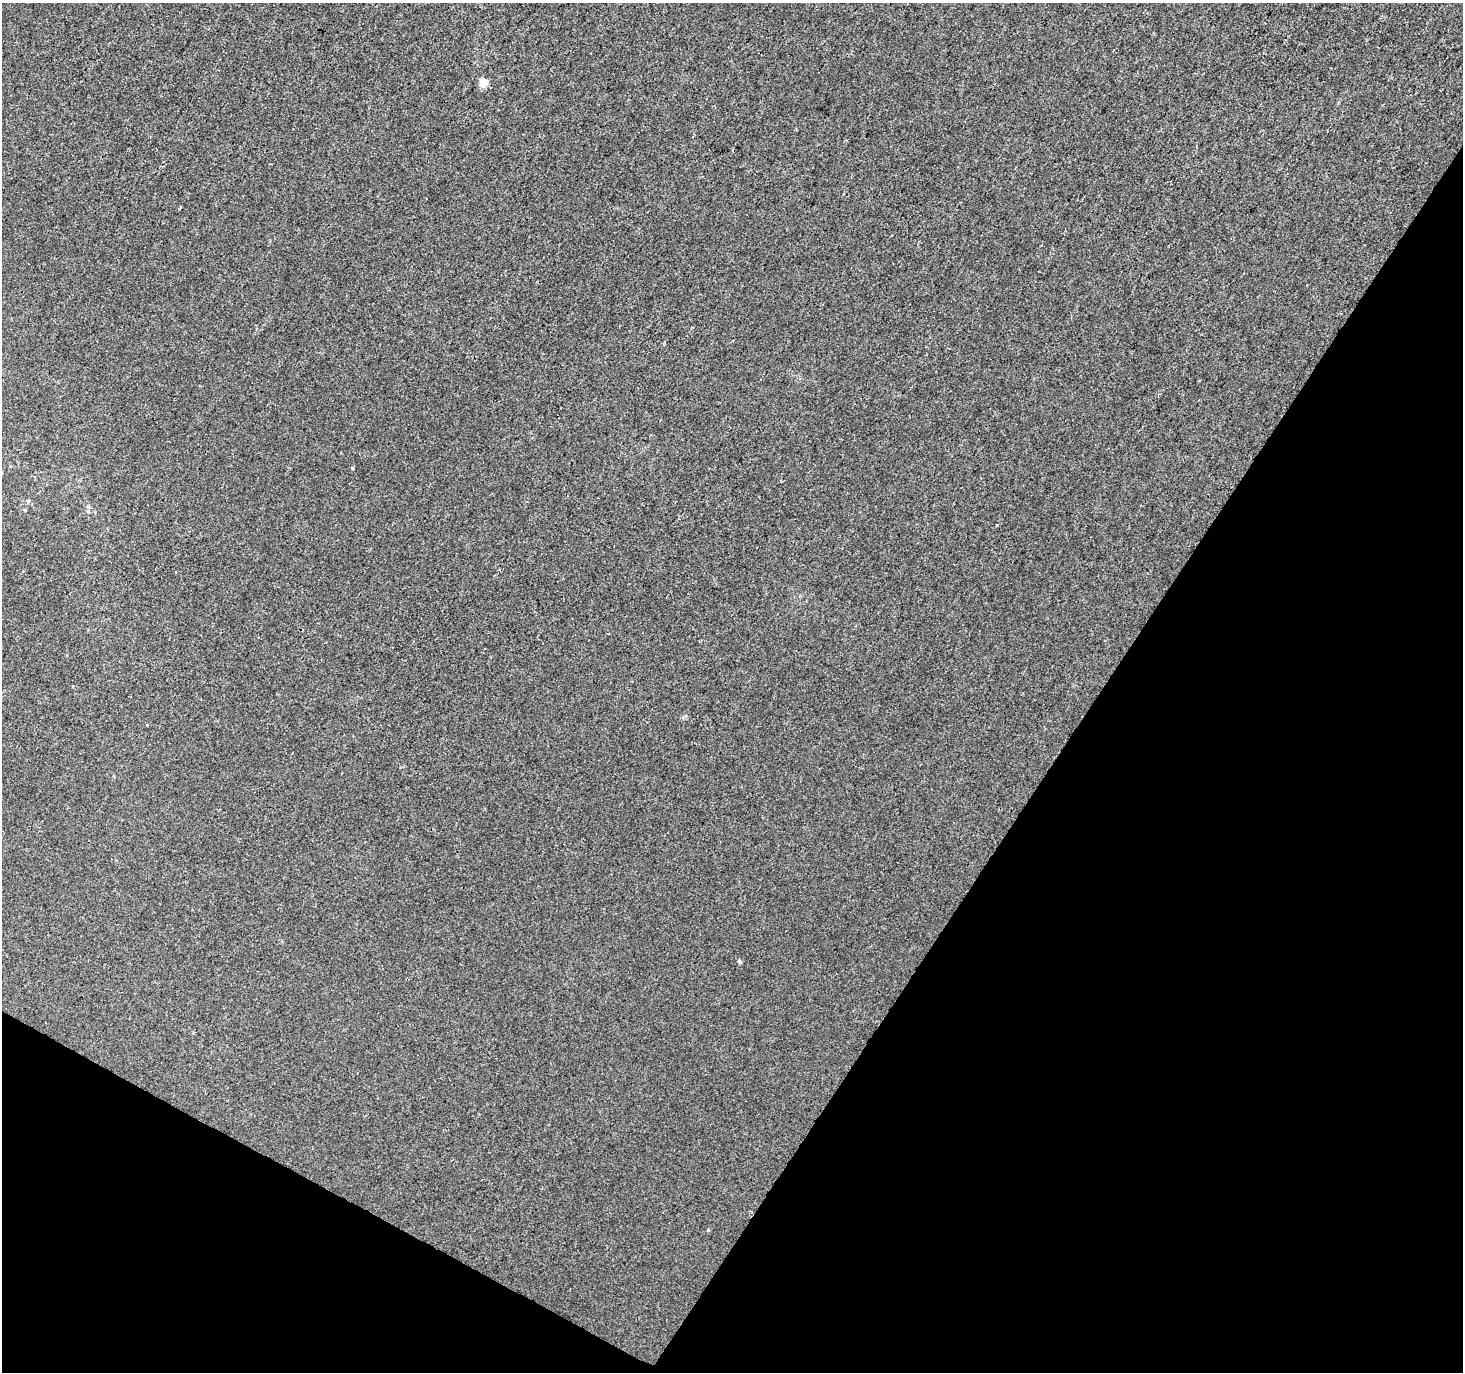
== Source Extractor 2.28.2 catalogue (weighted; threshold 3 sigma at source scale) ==
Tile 15 of 4 x 4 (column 3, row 4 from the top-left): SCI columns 2933-4393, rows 261-1630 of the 5856 x 5932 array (HDU 1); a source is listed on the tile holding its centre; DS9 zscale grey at full resolution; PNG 1465 x 1374 px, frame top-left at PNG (2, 3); no overlay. Shown black and unused: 31% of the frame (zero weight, under 3 of 4 exposures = <1% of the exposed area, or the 3 px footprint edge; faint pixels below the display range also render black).
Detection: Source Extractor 2.28.2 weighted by HDU 2 'WHT'; one run over the whole footprint, this tile lists its part. Background 0.0017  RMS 0.003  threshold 0.0137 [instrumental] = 3 sigma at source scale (4.5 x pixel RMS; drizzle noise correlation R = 1.50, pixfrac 1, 0.0396/0.0396 arcsec/px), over >= 5 px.
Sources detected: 5; all 5 listed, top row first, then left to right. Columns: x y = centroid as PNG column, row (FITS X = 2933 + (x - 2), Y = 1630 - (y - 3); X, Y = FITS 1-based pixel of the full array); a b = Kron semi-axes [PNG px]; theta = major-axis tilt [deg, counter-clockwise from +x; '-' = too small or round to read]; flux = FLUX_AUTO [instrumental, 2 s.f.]
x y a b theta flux
483 82 5 5 - 8.2
352 468 4 3 - 0.24
28 501 6 4 73 0.35
88 507 6 4 -19 0.41
739 961 5 4 - 0.6